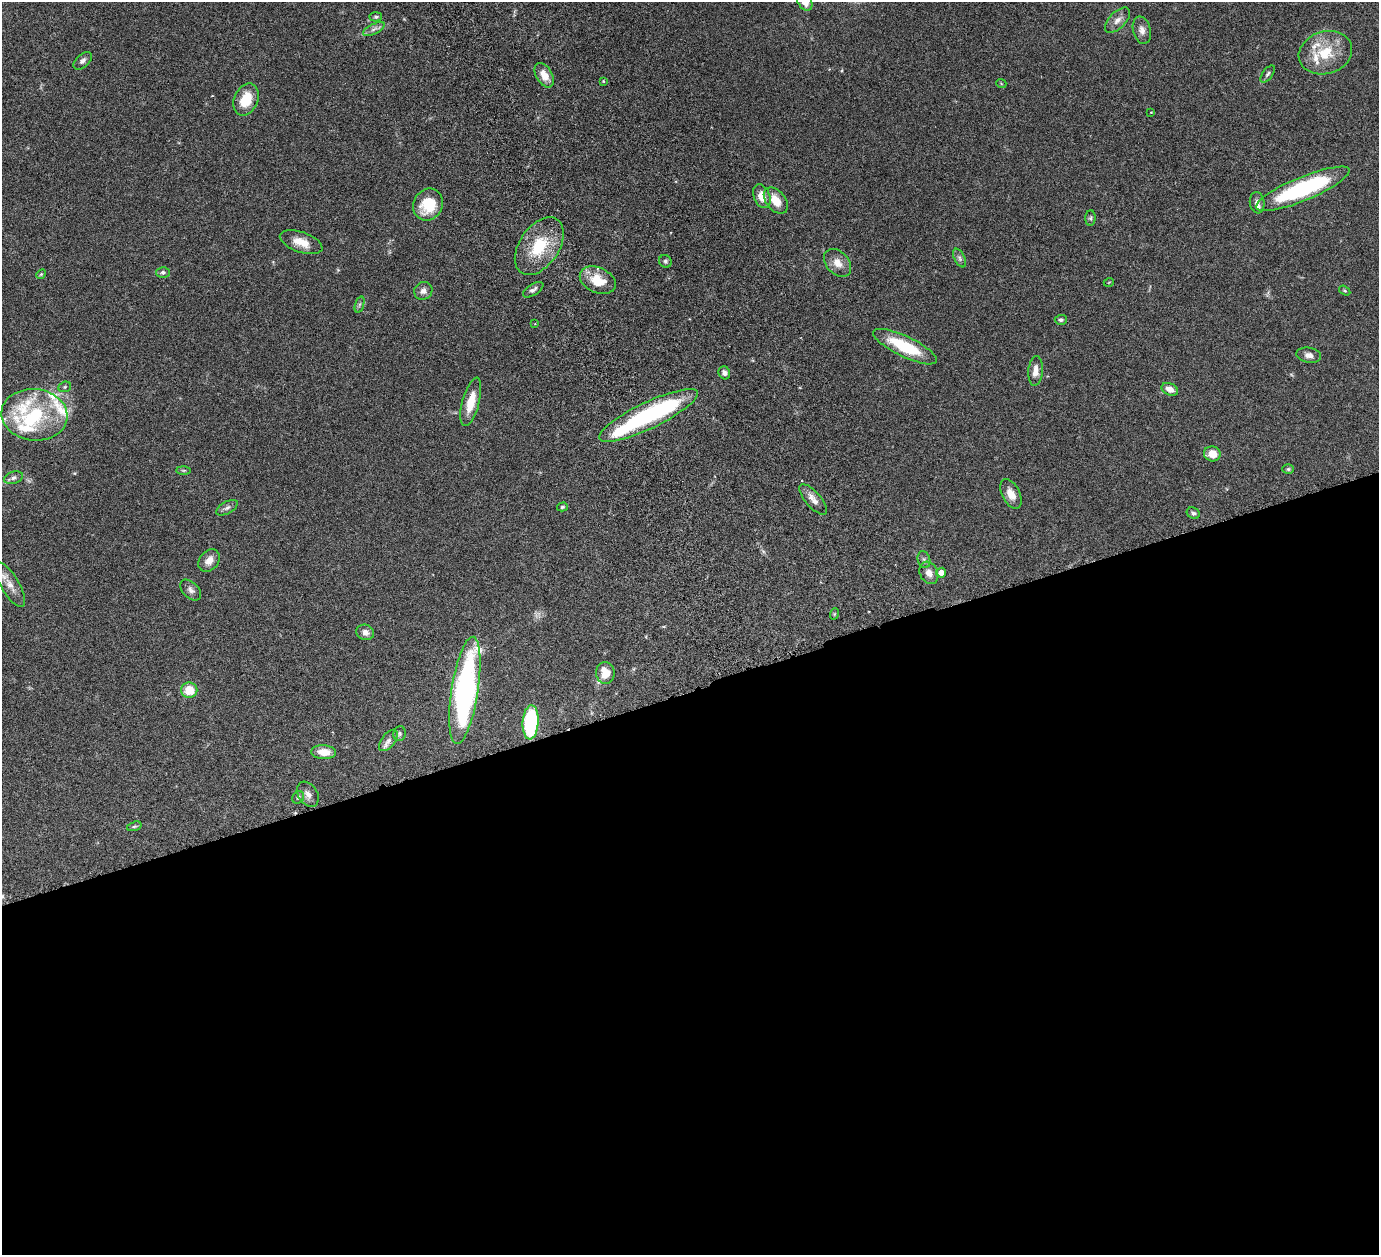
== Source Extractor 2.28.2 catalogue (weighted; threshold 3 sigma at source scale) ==
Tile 15 of 4 x 4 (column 3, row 4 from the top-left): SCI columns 2815-4191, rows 318-1570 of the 5682 x 5542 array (HDU 1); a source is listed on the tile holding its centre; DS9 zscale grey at full resolution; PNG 1381 x 1257 px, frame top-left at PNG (2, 2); each listed source drawn as its Kron ellipse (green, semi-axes under 4 px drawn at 4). Shown black and unused: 45% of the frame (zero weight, under 3 of 6 exposures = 5% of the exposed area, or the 3 px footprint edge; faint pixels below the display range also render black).
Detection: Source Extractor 2.28.2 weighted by HDU 2 'WHT'; one run over the whole footprint, this tile lists its part. Background 0.0539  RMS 0.0027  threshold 0.0112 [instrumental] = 3 sigma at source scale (4.09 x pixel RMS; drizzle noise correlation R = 1.36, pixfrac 0.8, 0.05/0.05 arcsec/px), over >= 5 px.
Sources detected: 84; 1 too faint to see at this stretch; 3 inside a brighter object's white glare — neither listed nor drawn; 10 inside a brighter listed object's ellipse — not listed separately; the other 70 listed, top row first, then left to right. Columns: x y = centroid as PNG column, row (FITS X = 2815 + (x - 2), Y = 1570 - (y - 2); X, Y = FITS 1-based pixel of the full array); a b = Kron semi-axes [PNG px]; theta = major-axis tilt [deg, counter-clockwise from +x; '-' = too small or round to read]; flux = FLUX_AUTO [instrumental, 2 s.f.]
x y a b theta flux
805 2 10 6 -60 2.6
376 17 6 4 3 0.42
1117 20 16 8 45 1.8
374 29 12 5 26 1
1142 30 14 8 -75 1.5
1325 53 27 21 17 8.5
83 61 11 6 42 0.84
1268 74 10 5 53 0.6
544 75 13 8 -60 3.1
603 81 4 3 - 0.21
1001 83 5 3 - 0.2
246 100 17 11 66 6.2
1151 112 3 3 - 0.18
1303 189 50 12 22 32
762 196 12 8 -68 3.1
776 200 15 9 -51 3.6
1257 203 10 7 -82 1.2
428 204 16 14 60 8.1
1090 218 8 5 89 0.48
301 242 22 10 -19 3.8
539 246 32 19 56 11
960 258 10 5 -64 0.75
665 261 7 6 - 0.57
838 263 16 11 -47 2.8
163 272 6 5 - 0.66
41 274 5 4 - 0.29
598 280 19 12 -25 5.9
1109 282 5 3 - 0.19
533 290 11 5 32 0.83
1345 290 6 4 -34 0.33
423 291 9 8 - 1.3
359 304 8 3 71 0.46
1061 320 6 5 - 0.53
535 324 4 2 - 0.18
905 347 35 10 -26 12
1309 355 12 7 -11 1.4
1036 371 15 7 84 2.2
724 373 7 5 -63 0.92
65 387 6 5 - 0.38
1170 389 9 6 -23 2
471 402 25 8 75 5
34 415 33 26 -6 17
648 415 54 13 26 34
1212 454 8 7 - 3.2
1288 469 6 5 - 0.38
183 470 7 4 0 0.34
14 478 10 6 19 0.9
1011 494 16 9 -63 2.6
813 499 19 7 -49 2
562 507 5 4 - 0.37
227 508 12 6 30 0.84
1193 513 7 5 -29 0.56
924 560 8 6 -75 0.72
209 561 12 9 51 2.2
929 573 11 9 -64 2
941 573 5 4 - 2
10 585 25 9 -59 2.8
191 590 12 8 -45 1.1
834 614 6 3 72 0.26
365 632 9 7 -17 1.5
605 673 11 9 -82 4.7
189 690 8 7 - 4.9
465 690 54 13 81 60
531 722 17 8 86 24
399 734 7 6 - 0.55
388 740 12 6 52 1
324 752 12 7 -3 3.3
308 794 14 9 -57 1.5
298 797 7 5 55 0.57
134 826 7 4 18 0.42
Isophote crosses this tile's border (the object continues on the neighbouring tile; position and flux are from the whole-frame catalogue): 1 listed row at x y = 805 2